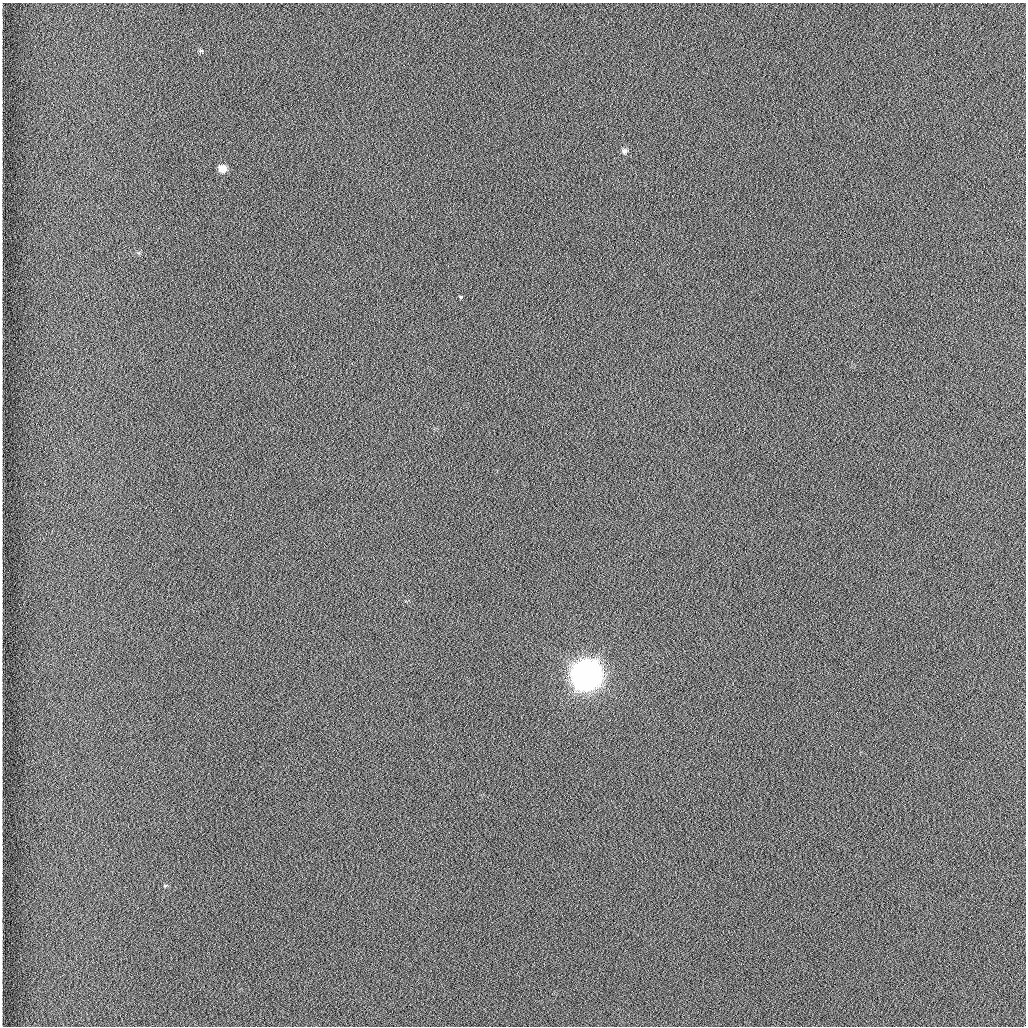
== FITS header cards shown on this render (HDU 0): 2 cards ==
NAXIS1  =                 1024 /fastest changing axis
NAXIS2  =                 1024 /next to fastest changing axis

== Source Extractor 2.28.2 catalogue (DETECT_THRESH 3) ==
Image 1024 x 1024 px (HDU 0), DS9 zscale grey, 1 PNG px = 1 image px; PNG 1028 x 1028 px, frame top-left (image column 1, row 1024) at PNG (2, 3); no overlay
Background 1260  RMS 5.9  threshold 17.7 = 3 sigma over >= 5 px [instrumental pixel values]
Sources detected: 5; all 5 listed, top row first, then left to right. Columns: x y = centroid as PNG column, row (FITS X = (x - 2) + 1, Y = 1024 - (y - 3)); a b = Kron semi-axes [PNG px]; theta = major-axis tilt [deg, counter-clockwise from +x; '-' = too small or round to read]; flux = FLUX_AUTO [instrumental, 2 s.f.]
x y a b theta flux
201 50 6 4 -1 5.2e+02
625 151 7 6 - 9.4e+02
223 168 7 6 - 3.9e+03
461 297 3 3 - 3.3e+03
586 675 11 11 - 1.0e+06